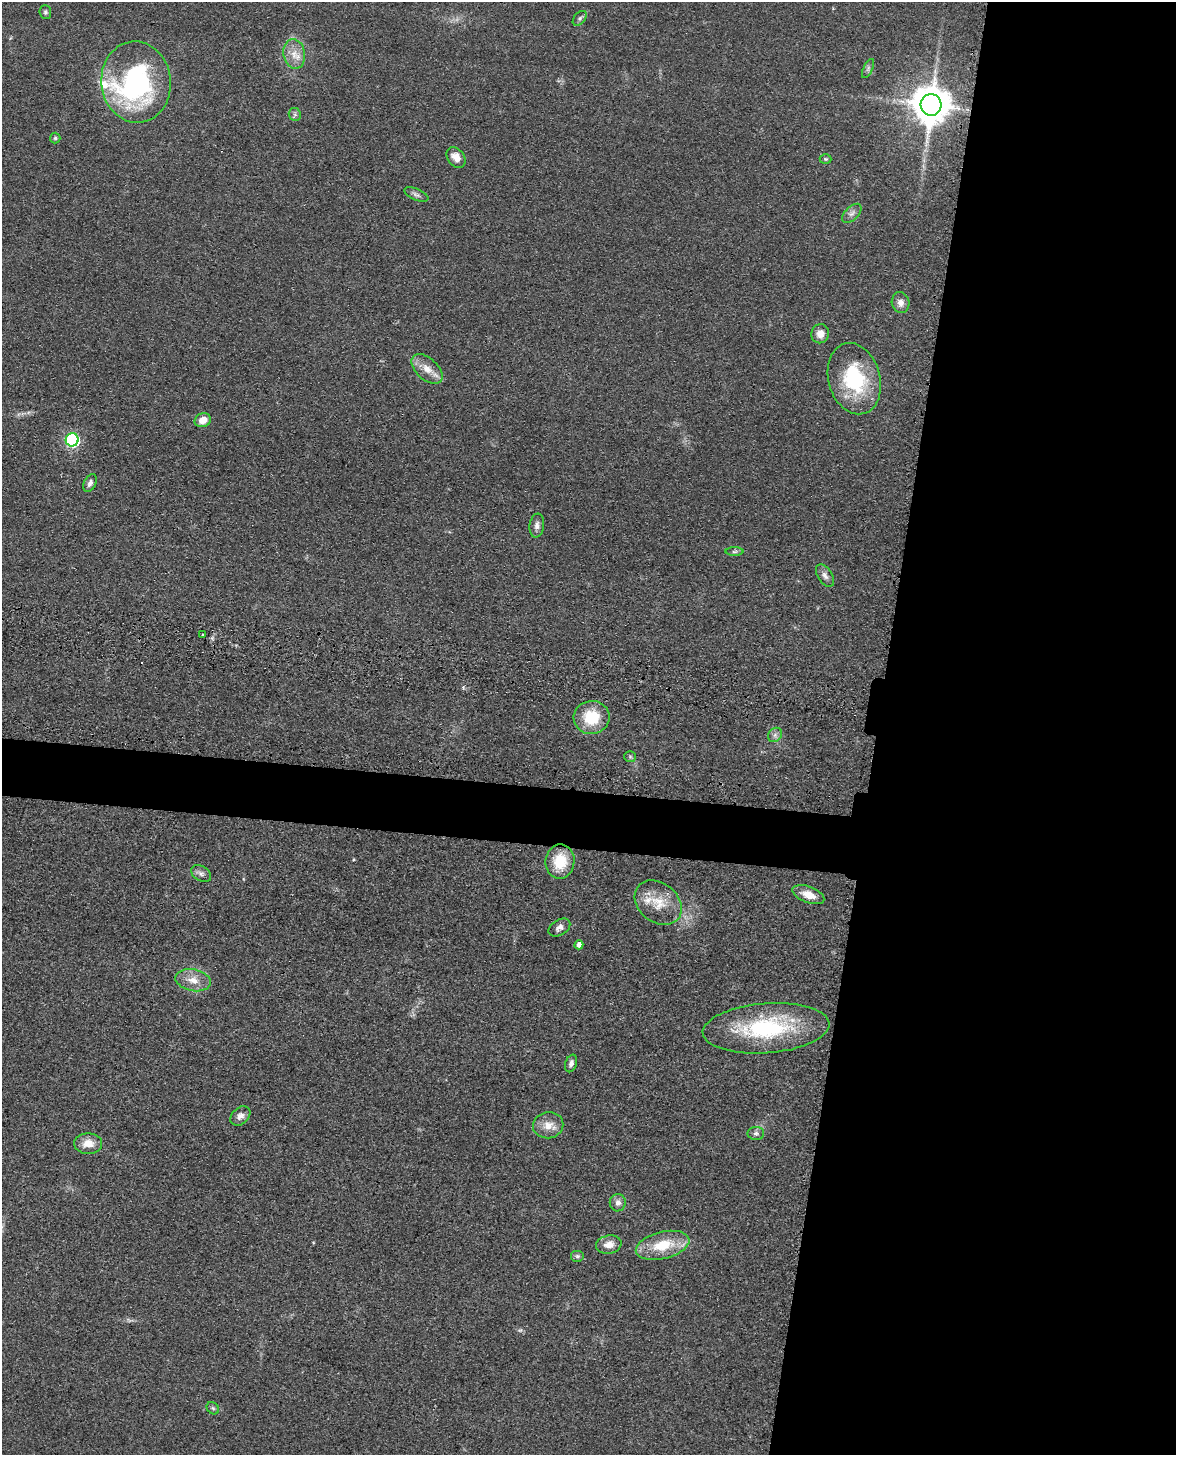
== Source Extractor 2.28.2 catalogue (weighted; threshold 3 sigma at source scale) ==
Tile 8 of 4 x 3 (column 4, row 2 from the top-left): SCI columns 3540-4713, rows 1609-3061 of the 4869 x 4885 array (HDU 1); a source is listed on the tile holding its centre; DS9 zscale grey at full resolution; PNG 1178 x 1457 px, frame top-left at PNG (2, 2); each listed source drawn as its Kron ellipse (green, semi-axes under 4 px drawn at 4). Shown black and unused: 28% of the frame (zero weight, under 3 of 4 exposures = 9% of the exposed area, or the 3 px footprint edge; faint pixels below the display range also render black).
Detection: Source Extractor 2.28.2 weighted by HDU 2 'WHT'; one run over the whole footprint, this tile lists its part. Background 0.0534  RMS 0.0086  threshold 0.0388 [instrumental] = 3 sigma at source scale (4.5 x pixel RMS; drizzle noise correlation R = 1.50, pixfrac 1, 0.05/0.05 arcsec/px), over >= 5 px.
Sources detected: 48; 1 inside a brighter object's white glare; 1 cosmic-ray / hot-pixel residue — neither listed nor drawn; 2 inside a brighter listed object's ellipse — not listed separately; the other 44 listed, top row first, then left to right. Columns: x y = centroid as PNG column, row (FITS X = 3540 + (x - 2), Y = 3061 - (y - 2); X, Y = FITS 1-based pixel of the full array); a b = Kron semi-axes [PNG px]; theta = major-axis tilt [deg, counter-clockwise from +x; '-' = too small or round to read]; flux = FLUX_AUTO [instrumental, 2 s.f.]
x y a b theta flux
45 12 7 6 - 1.7
580 18 8 5 49 2.1
294 54 15 10 -80 9.9
868 68 10 4 64 2
136 82 41 35 -84 150
931 105 11 10 - 2400
295 114 6 6 - 2
55 138 5 5 - 1.3
456 157 11 8 -54 7.3
826 159 6 5 - 1.2
416 195 13 5 -24 2.9
852 213 12 6 43 3.7
900 303 10 9 - 5.4
820 334 10 9 - 6.7
427 369 18 10 -42 10
854 379 36 26 -74 66
203 420 8 7 - 9
72 440 6 6 - 120
90 483 9 6 65 3.2
537 525 12 7 82 4.1
734 552 9 4 1 1.8
825 576 12 7 -57 4
203 635 3 2 - 1.3
592 717 18 16 12 31
775 735 8 6 47 2.8
630 757 6 5 - 1.5
560 862 17 14 82 25
201 874 11 7 -31 3.2
808 895 17 8 -20 10
658 903 26 19 -40 22
559 928 12 7 30 4.1
579 945 4 4 - 5.8
193 980 18 11 -11 11
766 1028 63 25 4 93
571 1063 9 5 72 3.5
240 1116 11 8 43 4.5
548 1125 15 13 11 10
756 1133 8 6 -1 2.7
88 1144 14 10 1 11
618 1203 8 8 - 4.4
609 1245 13 9 10 8.2
663 1245 27 13 14 29
577 1256 7 6 - 1.8
213 1408 7 5 -44 1.7